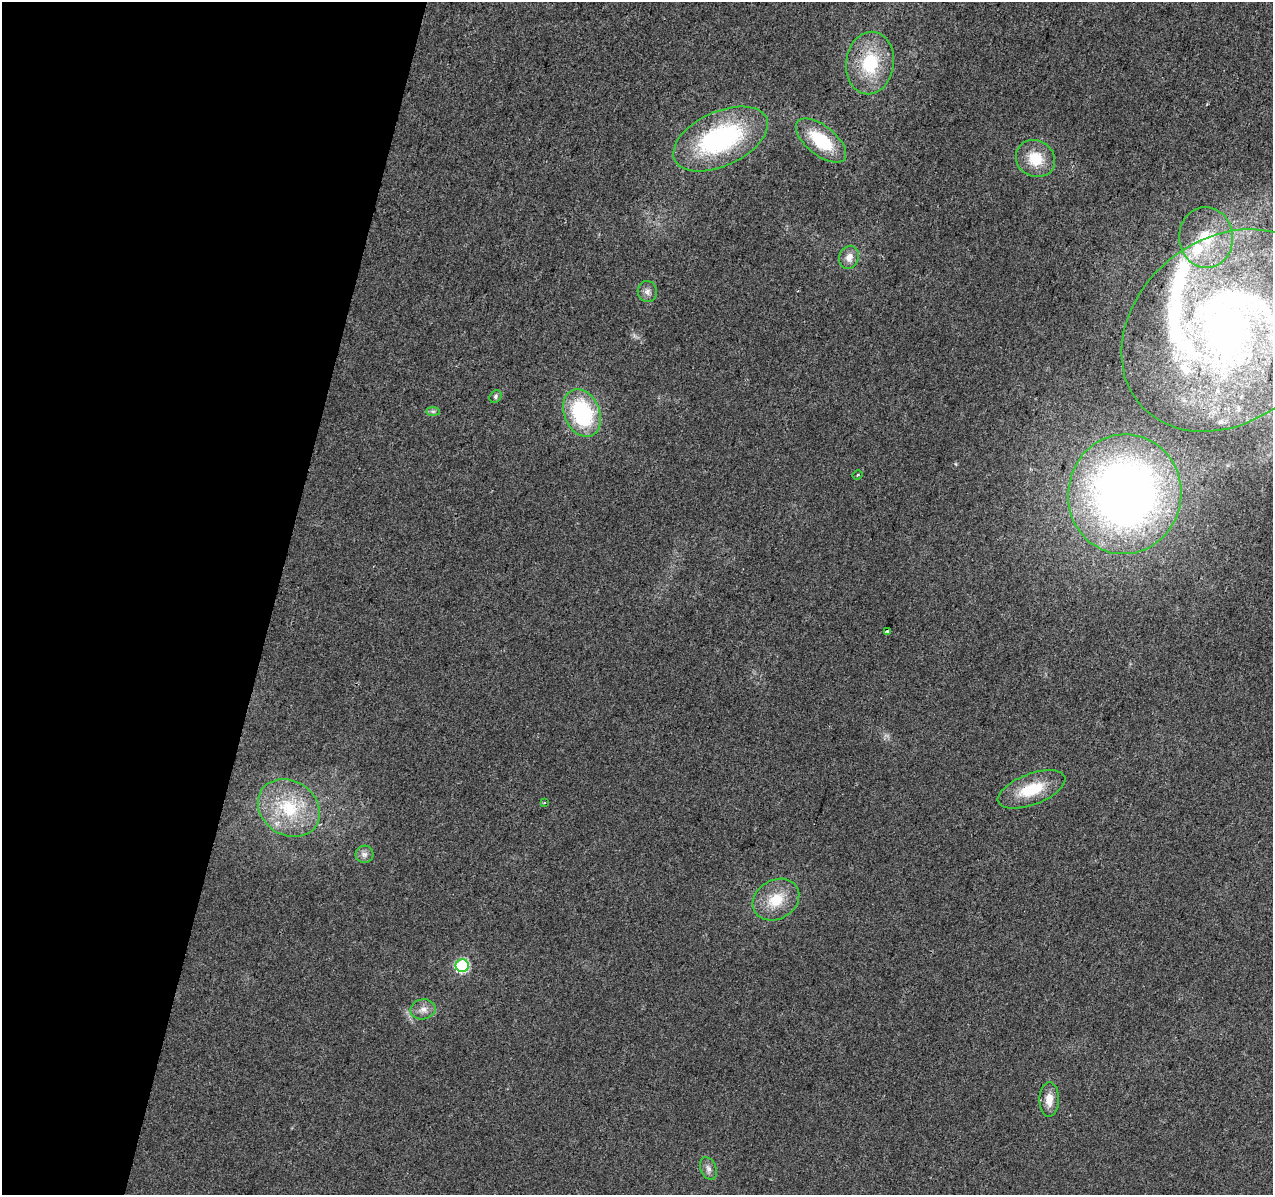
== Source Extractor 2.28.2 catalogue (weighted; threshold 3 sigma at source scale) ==
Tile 9 of 4 x 4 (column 1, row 3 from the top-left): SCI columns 7-1277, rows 1477-2669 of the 5090 x 5277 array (HDU 1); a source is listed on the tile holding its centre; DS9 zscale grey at full resolution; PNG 1275 x 1197 px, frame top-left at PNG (2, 2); each listed source drawn as its Kron ellipse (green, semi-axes under 4 px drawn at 4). Shown black and unused: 22% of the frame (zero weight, under 2 of 3 exposures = <1% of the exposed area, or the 3 px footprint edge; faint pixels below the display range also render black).
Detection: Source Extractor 2.28.2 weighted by HDU 2 'WHT'; one run over the whole footprint, this tile lists its part. Background 0.0226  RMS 0.006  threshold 0.0272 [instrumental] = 3 sigma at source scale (4.5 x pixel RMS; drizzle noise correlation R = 1.50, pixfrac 1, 0.0396/0.0396 arcsec/px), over >= 5 px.
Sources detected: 33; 1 inside a brighter object's white glare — neither listed nor drawn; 9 inside a brighter listed object's ellipse — not listed separately; the other 23 listed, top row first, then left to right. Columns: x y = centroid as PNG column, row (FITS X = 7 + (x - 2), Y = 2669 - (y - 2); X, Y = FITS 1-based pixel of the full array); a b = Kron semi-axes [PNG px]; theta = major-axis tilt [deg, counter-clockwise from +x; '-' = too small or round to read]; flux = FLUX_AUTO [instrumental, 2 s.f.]
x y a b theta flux
870 63 31 24 82 35
720 139 50 27 25 94
821 141 30 14 -39 30
1035 159 20 18 -31 17
1206 237 30 27 -86 34
849 257 12 9 69 5.3
647 292 10 9 - 3.3
1227 330 115 91 39 430
495 396 7 5 50 1.4
433 411 7 4 0 1.2
582 413 25 17 -67 60
857 475 5 3 - 0.92
1125 494 60 56 80 380
888 631 4 3 - 9.1
1032 789 35 15 21 23
544 803 4 2 - 0.6
289 808 32 27 -34 38
364 854 9 8 - 2.8
776 900 24 19 31 18
462 966 6 6 - 81
423 1009 12 10 9 4.6
1049 1100 17 9 89 7.1
708 1168 12 7 -67 3.1
Isophote crosses this tile's border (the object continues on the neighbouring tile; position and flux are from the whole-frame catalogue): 1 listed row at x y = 1227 330